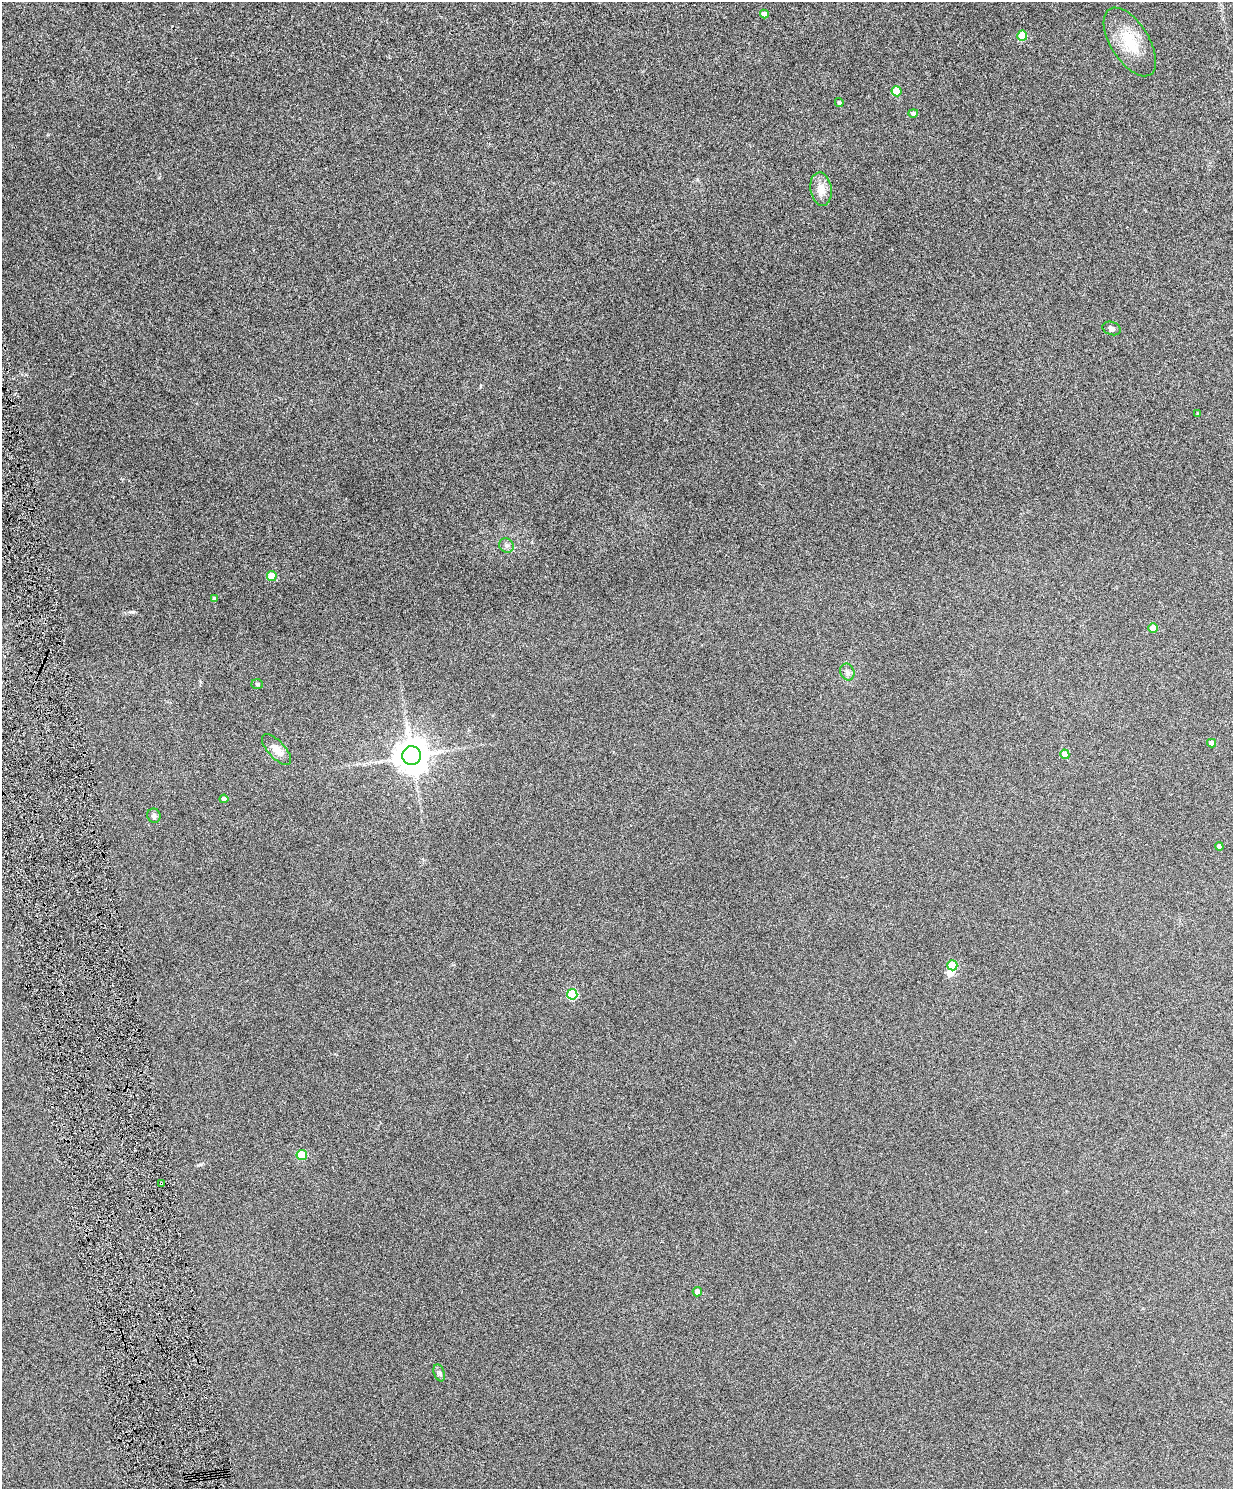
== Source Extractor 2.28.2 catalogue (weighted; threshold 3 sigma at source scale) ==
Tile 7 of 4 x 3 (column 3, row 2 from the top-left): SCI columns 2465-3695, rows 1631-3117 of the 4928 x 4863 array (HDU 1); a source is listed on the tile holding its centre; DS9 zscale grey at full resolution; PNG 1235 x 1491 px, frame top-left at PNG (2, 2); each listed source drawn as its Kron ellipse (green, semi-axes under 4 px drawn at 4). Shown black and unused: <1% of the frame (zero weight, under 4 of 8 exposures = <1% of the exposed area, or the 3 px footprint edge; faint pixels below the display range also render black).
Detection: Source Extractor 2.28.2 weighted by HDU 2 'WHT'; one run over the whole footprint, this tile lists its part. Background 0.0712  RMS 0.0043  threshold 0.0176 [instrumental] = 3 sigma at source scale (4.09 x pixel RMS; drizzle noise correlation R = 1.36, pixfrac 0.8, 0.05/0.05 arcsec/px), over >= 5 px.
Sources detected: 29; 1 inside a brighter object's white glare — neither listed nor drawn; the other 28 listed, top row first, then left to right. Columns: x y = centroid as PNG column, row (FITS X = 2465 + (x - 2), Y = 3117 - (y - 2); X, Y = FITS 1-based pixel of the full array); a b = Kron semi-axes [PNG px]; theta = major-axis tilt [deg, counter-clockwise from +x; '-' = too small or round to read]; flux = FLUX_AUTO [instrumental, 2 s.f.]
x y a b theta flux
764 14 4 4 - 2.2
1022 35 5 5 - 12
1130 42 39 19 -58 12
897 91 5 5 - 11
839 103 4 4 - 0.93
913 113 5 4 - 1.1
821 189 17 10 -81 4
1112 328 9 6 -19 1.2
1198 414 4 3 - 0.4
506 545 8 7 - 1.2
272 576 5 5 - 9.1
214 598 4 4 - 0.9
1153 628 4 4 - 4.8
847 672 8 7 - 1.3
257 684 6 5 - 0.6
1212 743 4 4 - 1.7
276 749 19 8 -48 4.1
1065 754 5 4 - 6.6
412 756 9 9 - 840
224 799 4 4 - 1.8
154 816 7 6 - 1.1
1219 847 4 4 - 2
952 965 5 5 - 15
572 994 5 5 - 23
302 1155 5 5 - 17
161 1183 3 2 - 0.63
697 1292 5 4 - 2
439 1373 9 5 -70 0.91
Overlapping masked pixels (flux is a lower limit): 1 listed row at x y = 161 1183
Unlisted compact peaks at least as high as the median listed source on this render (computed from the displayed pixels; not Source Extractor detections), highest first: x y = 133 612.